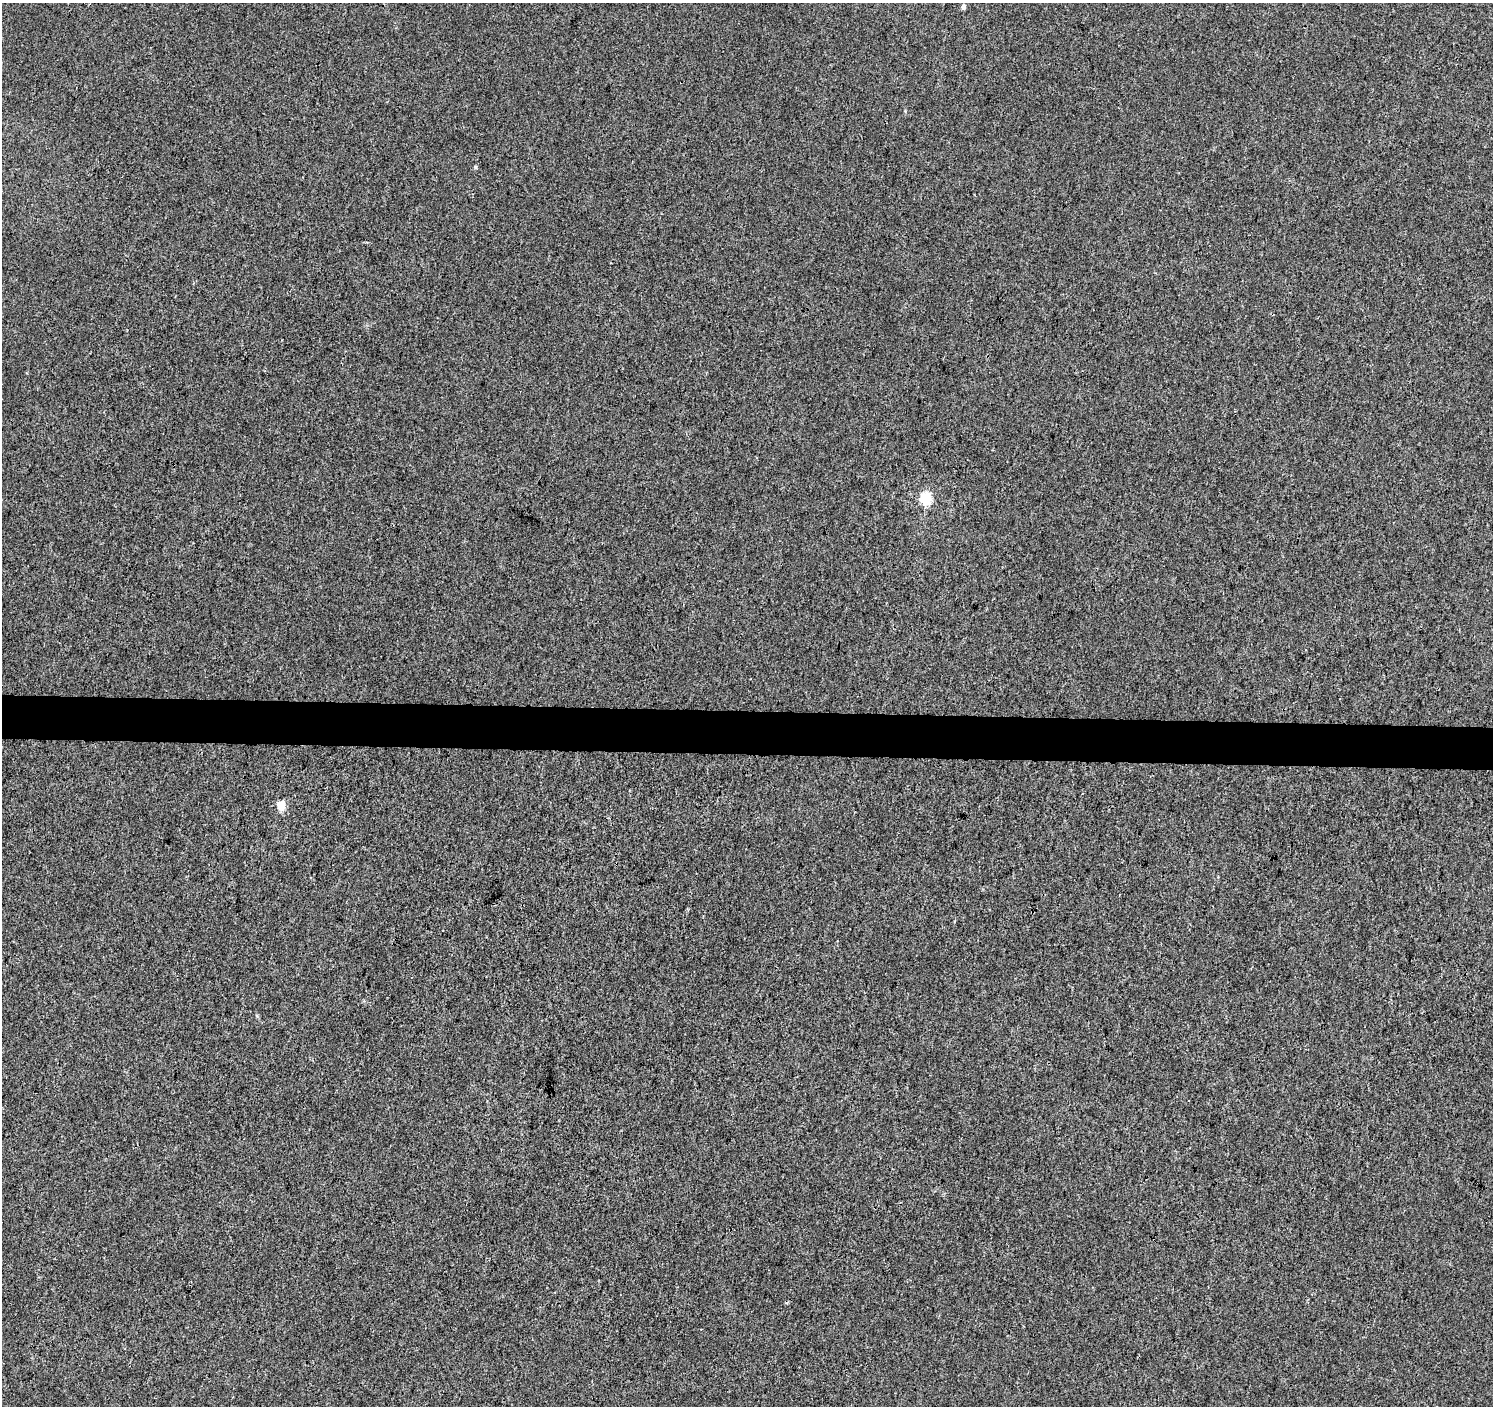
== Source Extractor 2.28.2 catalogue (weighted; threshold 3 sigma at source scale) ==
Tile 5 of 3 x 3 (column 2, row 2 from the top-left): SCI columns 1501-2991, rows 1686-3089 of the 4483 x 4719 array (HDU 1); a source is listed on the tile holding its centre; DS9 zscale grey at full resolution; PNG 1495 x 1408 px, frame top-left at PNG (2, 3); no overlay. Shown black and unused: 3% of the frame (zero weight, under 3 of 4 exposures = <1% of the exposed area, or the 3 px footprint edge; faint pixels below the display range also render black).
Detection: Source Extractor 2.28.2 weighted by HDU 2 'WHT'; one run over the whole footprint, this tile lists its part. Background 0.00165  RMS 0.0029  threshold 0.0132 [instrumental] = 3 sigma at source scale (4.5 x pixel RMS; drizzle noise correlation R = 1.50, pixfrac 1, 0.0396/0.0396 arcsec/px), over >= 5 px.
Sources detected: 3; all 3 listed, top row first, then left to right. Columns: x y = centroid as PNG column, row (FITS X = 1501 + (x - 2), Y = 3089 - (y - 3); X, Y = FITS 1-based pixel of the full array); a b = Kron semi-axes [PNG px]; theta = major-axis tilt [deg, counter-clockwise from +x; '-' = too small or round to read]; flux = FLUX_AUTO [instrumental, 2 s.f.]
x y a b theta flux
963 7 5 4 - 1.4
926 499 6 5 - 26
281 805 5 5 - 9.6